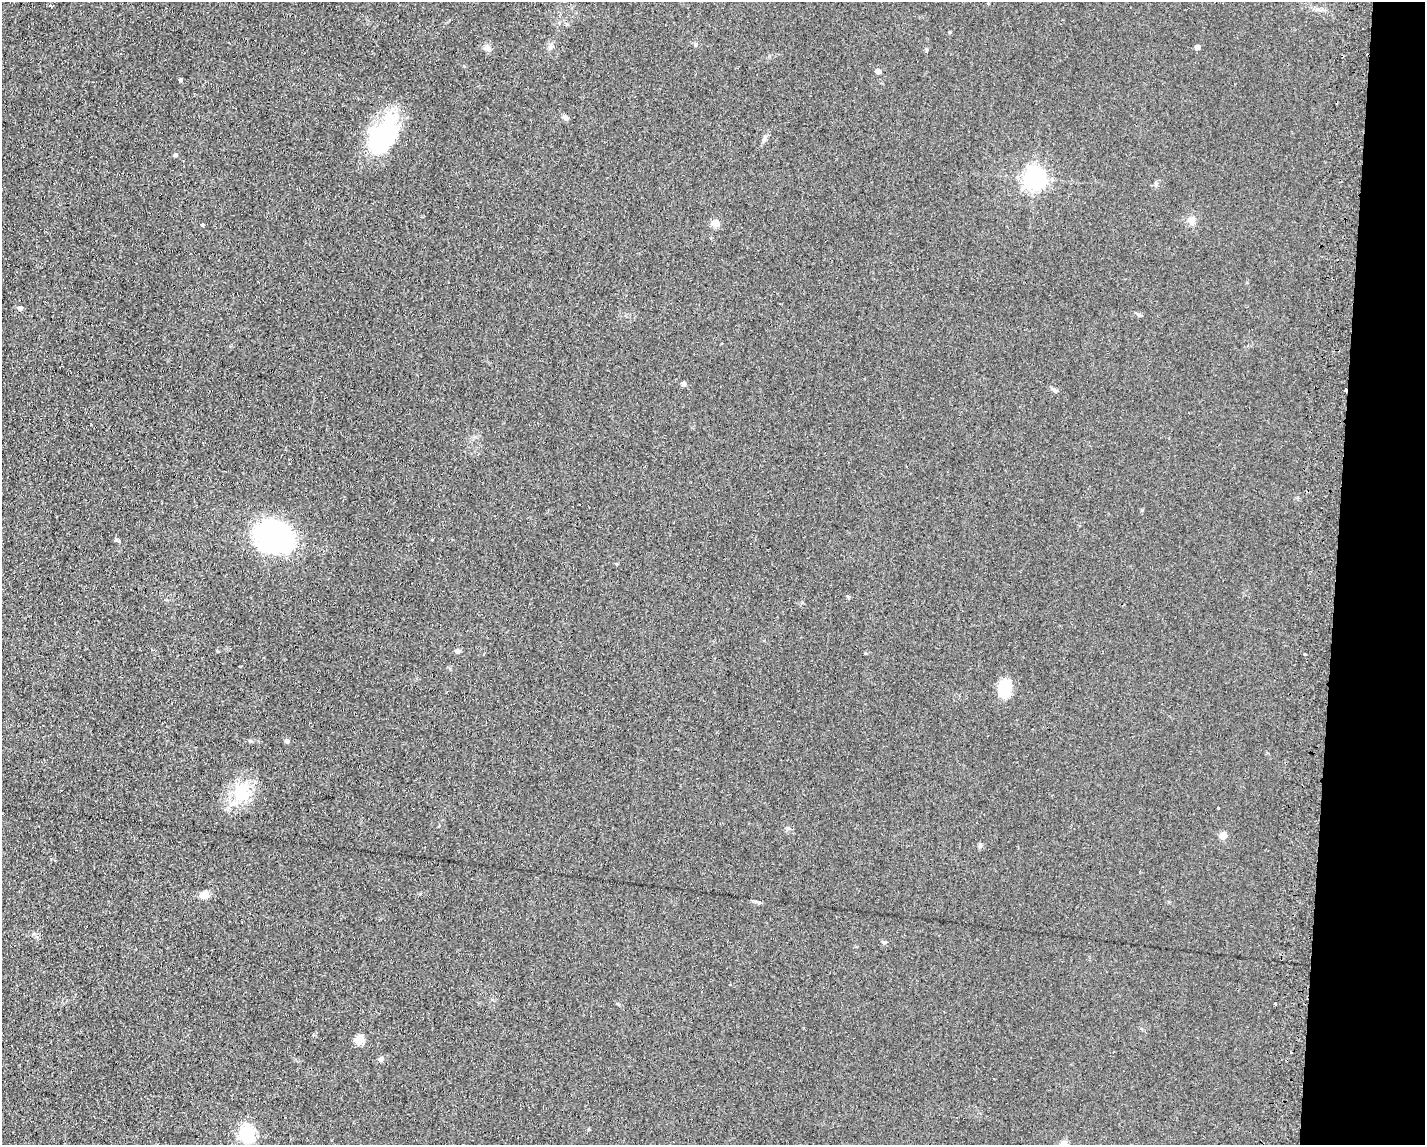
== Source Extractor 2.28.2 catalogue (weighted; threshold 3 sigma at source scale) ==
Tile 6 of 3 x 4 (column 3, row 2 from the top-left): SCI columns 5436-6858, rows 2332-3474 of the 7006 x 4818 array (HDU 1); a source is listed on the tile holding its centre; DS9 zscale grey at full resolution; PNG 1427 x 1147 px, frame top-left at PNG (2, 2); no overlay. Shown black and unused: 6% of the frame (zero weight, under 2 of 3 exposures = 3% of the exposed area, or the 3 px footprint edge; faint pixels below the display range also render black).
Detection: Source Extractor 2.28.2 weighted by HDU 2 'WHT'; one run over the whole footprint, this tile lists its part. Background 0.0455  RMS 0.0084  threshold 0.0379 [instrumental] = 3 sigma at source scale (4.5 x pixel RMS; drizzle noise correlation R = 1.50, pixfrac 1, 0.05/0.05 arcsec/px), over >= 5 px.
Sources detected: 37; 1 cosmic-ray / hot-pixel residue — not listed; the other 36 listed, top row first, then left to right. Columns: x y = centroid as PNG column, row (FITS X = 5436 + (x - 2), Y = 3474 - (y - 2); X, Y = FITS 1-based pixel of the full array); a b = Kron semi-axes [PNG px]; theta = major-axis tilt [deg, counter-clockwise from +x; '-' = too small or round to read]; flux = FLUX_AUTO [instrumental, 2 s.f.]
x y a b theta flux
50 5 3 3 - 1.6
487 47 9 5 7 2.6
550 47 7 5 48 2
1198 47 4 4 - 3.9
878 71 5 4 - 4.4
181 80 4 3 - 1.4
565 117 9 5 -26 2.2
382 137 45 23 57 89
175 155 4 4 - 1.9
1035 178 7 7 - 560
1191 221 11 8 -71 4.2
715 223 5 5 - 23
203 224 3 3 - 2.2
20 308 5 4 - 3.1
1138 314 6 4 -20 1.3
684 384 6 6 - 1.7
1345 389 3 2 - 2.6
275 536 27 21 -25 240
616 564 5 3 - 0.79
848 596 3 3 - 22
458 651 6 5 - 1.8
866 653 3 3 - 3.3
1305 654 3 2 - 1.1
1004 688 20 13 85 23
287 741 5 4 - 2.8
241 793 28 23 83 31
1218 808 3 3 - 1.6
788 828 6 4 0 1.4
1223 835 5 5 - 16
980 845 7 5 89 1.6
205 895 10 8 11 7.2
884 942 6 4 18 1.1
1275 1004 3 3 - 2.7
359 1040 5 5 - 37
381 1059 6 5 - 2.8
246 1134 6 6 - 250
Overlapping masked pixels (flux is a lower limit): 1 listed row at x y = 1345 389
Unlisted compact peaks at least as high as the median listed source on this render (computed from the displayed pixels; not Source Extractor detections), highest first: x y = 116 540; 1142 510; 759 902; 1156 184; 250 741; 1054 390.